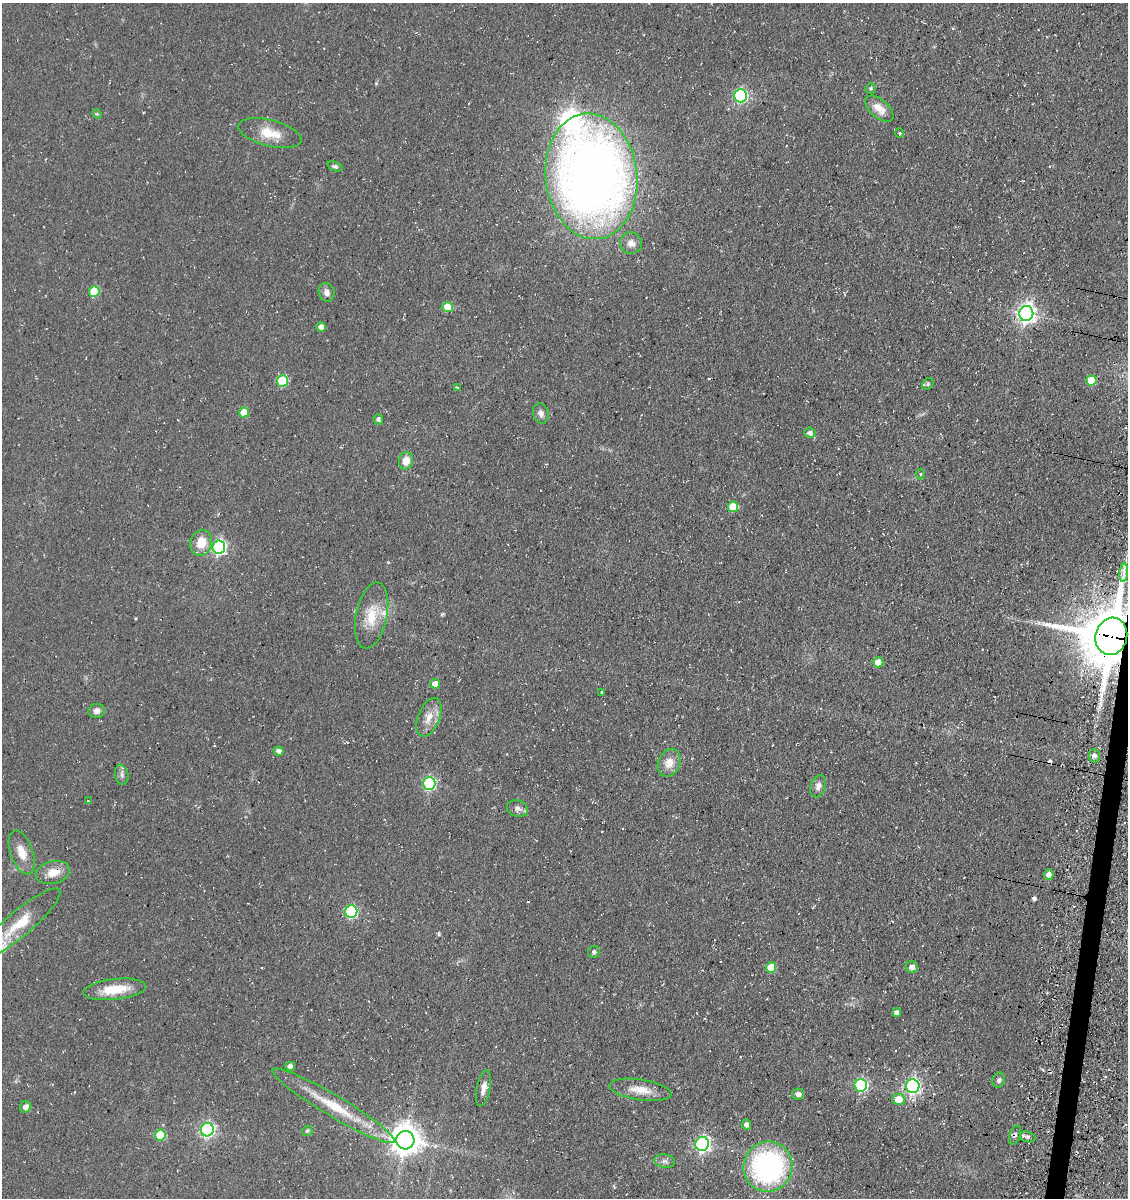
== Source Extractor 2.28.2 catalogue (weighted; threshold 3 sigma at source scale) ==
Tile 6 of 4 x 4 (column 2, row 2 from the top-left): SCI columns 1476-2601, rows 2542-3737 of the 5093 x 5080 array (HDU 1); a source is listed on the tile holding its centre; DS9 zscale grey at full resolution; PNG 1130 x 1200 px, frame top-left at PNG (2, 3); each listed source drawn as its Kron ellipse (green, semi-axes under 4 px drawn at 4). Shown black and unused: <1% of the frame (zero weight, under 3 of 4 exposures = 11% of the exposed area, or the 3 px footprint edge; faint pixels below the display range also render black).
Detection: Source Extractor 2.28.2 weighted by HDU 2 'WHT'; one run over the whole footprint, this tile lists its part. Background 0.068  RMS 0.009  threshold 0.0407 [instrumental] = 3 sigma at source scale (4.5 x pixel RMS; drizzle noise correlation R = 1.50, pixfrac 1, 0.05/0.05 arcsec/px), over >= 5 px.
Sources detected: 79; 4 cosmic-ray / hot-pixel residue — neither listed nor drawn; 2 inside a brighter listed object's ellipse — not listed separately; the other 73 listed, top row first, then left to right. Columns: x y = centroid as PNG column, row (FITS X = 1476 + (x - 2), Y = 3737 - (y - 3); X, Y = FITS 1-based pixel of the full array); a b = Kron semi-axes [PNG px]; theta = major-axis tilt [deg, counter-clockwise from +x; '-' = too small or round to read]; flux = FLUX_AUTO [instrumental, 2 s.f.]
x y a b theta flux
871 88 5 5 - 1.4
740 96 6 6 - 130
879 109 17 9 -40 10
97 114 5 4 - 1
270 133 32 13 -14 19
900 133 5 4 - 1.1
335 166 8 4 -19 1.9
591 176 63 45 -84 900
631 243 11 10 - 6.3
94 291 5 5 - 34
327 292 9 7 -72 4.7
448 307 5 5 - 20
1026 313 7 7 - 450
321 327 5 4 - 5.3
1091 380 5 5 - 21
282 381 6 5 - 51
928 384 6 5 - 1.7
457 387 4 2 - 0.6
244 412 5 5 - 17
541 413 10 7 -76 3.6
378 419 5 5 - 2.1
810 433 5 5 - 3.4
406 461 9 7 78 10
920 474 5 3 - 0.87
733 507 5 5 - 23
201 543 13 11 76 16
219 547 6 6 - 180
1124 573 9 4 85 3.7
372 615 34 15 78 23
1111 636 19 16 75 5400
878 662 5 5 - 13
435 684 5 4 - 8.8
602 692 3 3 - 0.99
97 711 8 7 - 3.9
429 717 20 11 68 11
279 751 5 4 - 4
1094 756 6 5 - 3.9
669 763 14 11 66 10
122 775 10 6 -79 3.2
429 783 6 6 - 110
818 786 11 7 72 4.9
88 801 3 3 - 0.67
517 809 11 8 -19 4.1
22 852 23 11 -71 12
53 873 17 11 14 11
1049 874 5 5 - 6
351 912 6 6 - 100
19 924 53 12 40 30
594 952 6 5 - 1.9
771 967 5 5 - 18
912 967 6 6 - 4.6
115 989 31 10 6 23
897 1012 4 4 - 3.5
290 1066 5 4 - 3.6
999 1080 7 6 - 2.6
861 1085 6 6 - 120
913 1086 7 6 - 230
483 1088 18 7 78 6.4
640 1090 31 10 -8 15
798 1094 6 5 - 3.9
898 1099 6 6 - 13
333 1106 71 10 -31 39
26 1107 6 5 - 4.6
746 1125 5 4 - 3.7
207 1130 6 6 - 200
307 1131 5 5 - 1.2
160 1135 5 5 - 41
1015 1135 10 5 71 2.4
1028 1137 8 5 -17 2.8
405 1140 9 9 - 1300
702 1144 7 7 - 230
665 1161 10 6 -10 3.3
768 1167 25 24 - 170
Overlapping masked pixels (flux is a lower limit): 2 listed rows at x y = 1111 636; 1015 1135